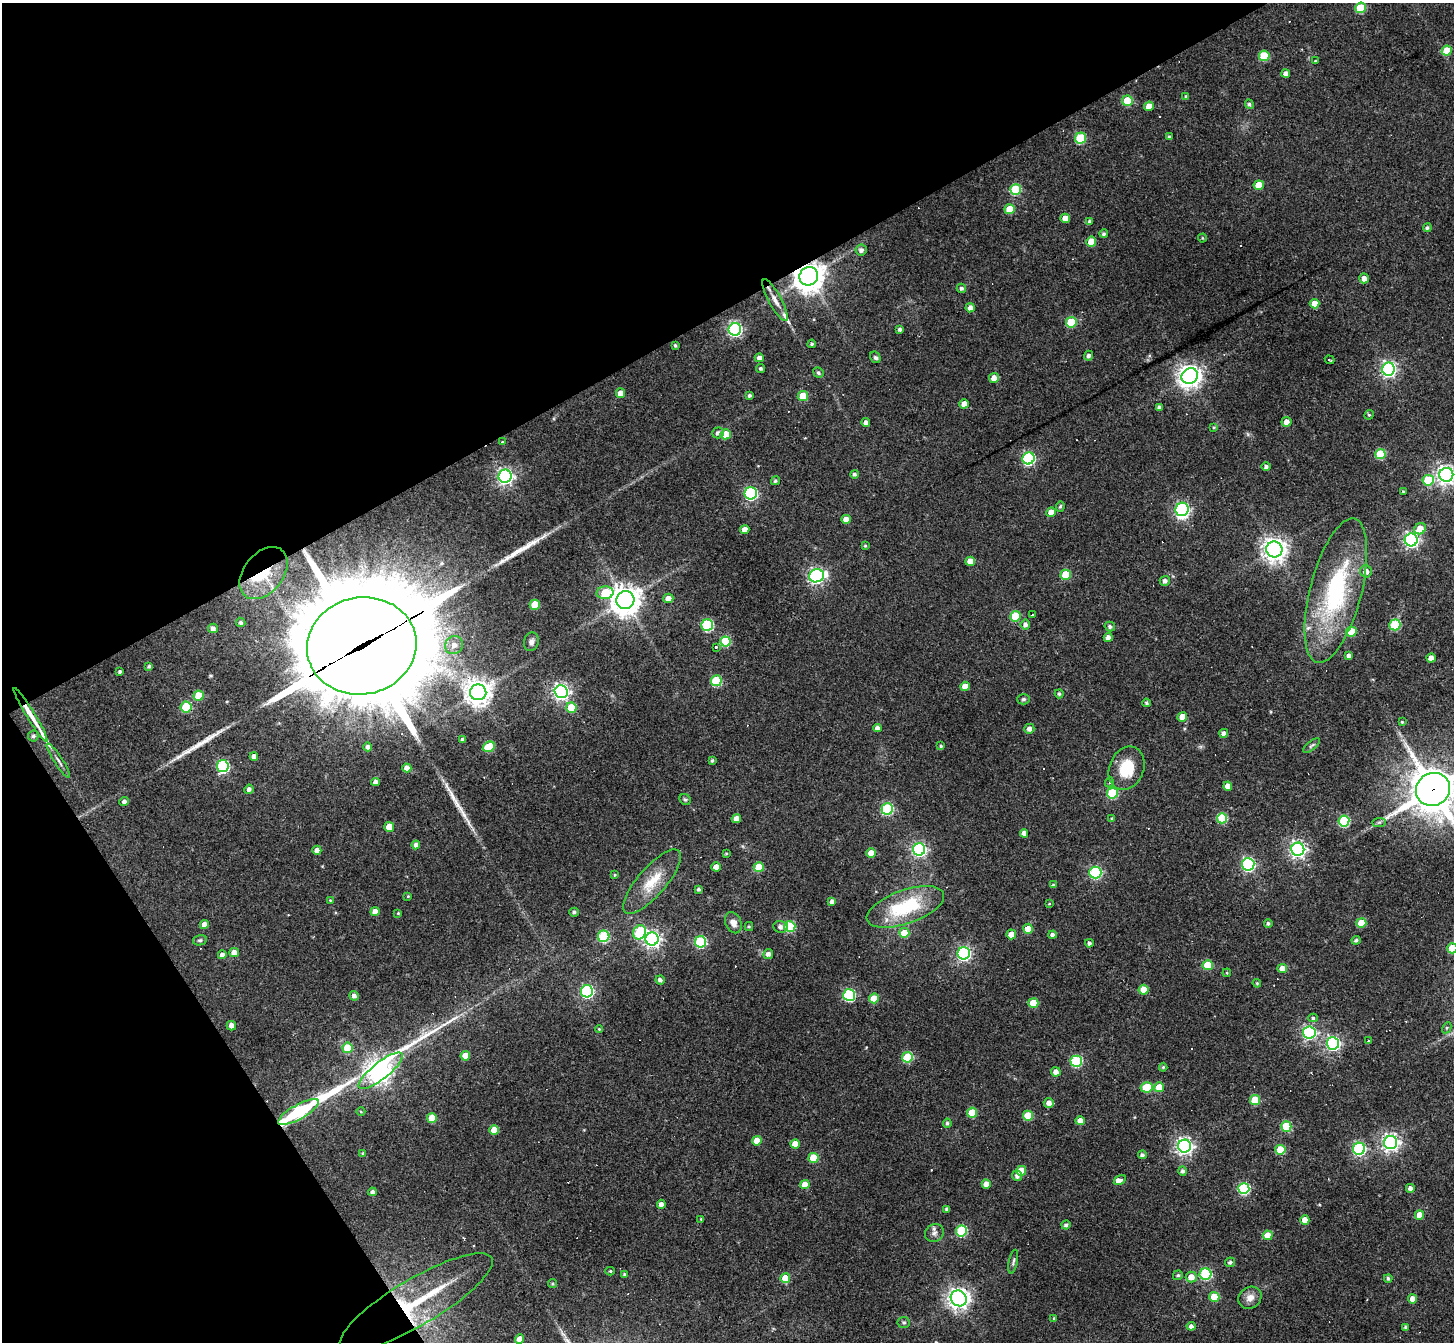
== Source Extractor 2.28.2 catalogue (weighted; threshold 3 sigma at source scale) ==
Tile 5 of 4 x 4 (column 1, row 2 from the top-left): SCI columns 1-1452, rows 2970-4309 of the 5810 x 5801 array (HDU 1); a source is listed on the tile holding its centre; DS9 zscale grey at full resolution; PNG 1456 x 1344 px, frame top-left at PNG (2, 3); each listed source drawn as its Kron ellipse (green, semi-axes under 4 px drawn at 4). Shown black and unused: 30% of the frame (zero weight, under 3 of 4 exposures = <1% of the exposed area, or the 3 px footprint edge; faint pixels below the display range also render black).
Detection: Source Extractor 2.28.2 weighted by HDU 2 'WHT'; one run over the whole footprint, this tile lists its part. Background 0.077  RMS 0.0055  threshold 0.025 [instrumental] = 3 sigma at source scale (4.5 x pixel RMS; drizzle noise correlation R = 1.50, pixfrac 1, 0.05/0.05 arcsec/px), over >= 5 px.
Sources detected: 295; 1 inside a brighter object's white glare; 9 cosmic-ray / hot-pixel residue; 5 long thin detections or spike segments (spike, bleed or trail) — neither listed nor drawn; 4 inside a brighter listed object's ellipse — not listed separately; the other 276 listed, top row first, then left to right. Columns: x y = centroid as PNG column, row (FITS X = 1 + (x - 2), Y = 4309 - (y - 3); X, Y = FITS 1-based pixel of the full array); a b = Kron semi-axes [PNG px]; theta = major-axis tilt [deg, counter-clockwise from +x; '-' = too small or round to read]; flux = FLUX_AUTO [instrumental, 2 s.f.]
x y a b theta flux
1360 8 5 5 - 22
1447 51 5 5 - 11
1264 56 5 5 - 27
1316 61 3 3 - 0.67
1286 74 4 4 - 2.8
1186 96 4 3 - 0.73
1127 101 5 5 - 22
1249 104 5 4 - 1.1
1149 106 5 4 - 6.8
1169 136 4 3 - 0.66
1081 138 5 5 - 34
1259 185 5 5 - 10
1016 190 5 5 - 36
1010 209 5 5 - 12
1065 218 5 4 - 4.4
1089 222 4 4 - 1.1
1427 228 4 4 - 0.92
1104 234 4 4 - 1
1202 238 4 4 - 0.51
1091 242 5 5 - 10
861 250 5 5 - 2
809 276 9 9 - 760
1364 278 5 5 - 4.3
961 288 4 4 - 1.2
775 300 23 6 -61 4.8
1315 304 5 4 - 6.7
970 308 5 4 - 2.9
1071 322 5 5 - 25
735 329 6 6 - 120
900 329 4 4 - 1.2
812 344 4 3 - 0.77
675 345 4 3 - 0.87
1089 356 5 4 - 1.6
875 357 6 5 - 1.2
759 358 4 4 - 2.1
1330 360 5 2 - 0.86
760 368 4 4 - 1
1388 369 6 6 - 160
818 373 5 5 - 1.1
1190 376 8 7 - 460
994 378 5 5 - 4.1
620 393 5 4 - 4.2
749 395 4 4 - 1
803 396 5 5 - 14
964 404 5 4 - 4.3
1159 407 4 4 - 1.6
1369 415 5 4 - 0.72
866 422 4 4 - 2.1
1286 422 5 5 - 4
1214 427 4 3 - 0.6
718 433 5 5 - 1.9
726 434 5 5 - 13
502 442 3 2 - 0.37
1380 454 5 5 - 27
1029 458 6 6 - 89
1266 467 4 4 - 1.5
854 474 4 4 - 1.2
1446 475 7 7 - 270
505 476 6 6 - 190
1428 480 6 5 - 22
775 481 5 4 - 1
1403 492 3 3 - 0.68
751 493 6 6 - 90
1060 506 5 4 - 0.82
1182 509 7 6 - 110
1051 512 5 4 - 5.4
846 519 5 4 - 5.2
745 529 4 4 - 3.9
1420 529 6 5 - 8.1
1411 540 6 6 - 150
865 546 4 3 - 0.6
1274 549 8 8 - 420
970 561 5 4 - 6.5
1366 571 6 6 - 3.5
264 573 29 19 51 24
1066 575 5 5 - 24
816 576 7 6 - 150
1165 581 5 5 - 2
1336 591 74 26 75 72
605 593 8 6 4 19
668 598 5 4 - 3.8
625 600 9 9 - 800
535 605 5 5 - 16
1033 614 4 3 - 3.2
1015 616 5 5 - 20
241 622 5 4 - 1.1
1025 624 5 4 - 2.1
707 625 6 5 - 51
1395 625 5 5 - 35
1110 626 5 4 - 1.4
213 628 5 4 - 2
1351 632 5 5 - 17
1108 637 4 4 - 2.8
725 641 5 5 - 30
531 642 9 7 74 1.9
454 645 9 8 - 4.3
362 646 55 48 11 14000
716 647 4 3 - 1.5
1349 656 4 4 - 2.7
1431 658 4 4 - 4.2
149 666 3 3 - 0.99
120 672 4 3 - 1
716 681 5 5 - 35
965 686 4 4 - 6.6
478 692 8 8 - 590
561 692 6 6 - 190
1059 694 4 4 - 0.91
199 696 5 5 - 16
1023 699 6 5 - 0.97
1146 703 4 4 - 0.9
186 707 5 5 - 27
571 708 5 5 - 14
31 715 31 4 -58 7.9
1182 717 5 5 - 6.9
1402 722 4 4 - 0.62
877 728 4 4 - 2.4
1029 729 5 5 - 2.5
1224 733 4 4 - 2.2
33 736 5 5 - 1.2
463 740 4 4 - 1.8
941 746 4 3 - 0.75
1311 746 10 4 40 1.1
368 747 4 4 - 1.7
489 747 6 5 - 22
254 756 4 4 - 3.2
58 761 20 3 -57 2.1
712 761 3 3 - 0.92
223 766 6 6 - 76
407 768 4 4 - 4.3
1127 768 22 17 67 19
375 782 4 4 - 2.4
1109 782 5 4 - 0.84
1228 786 4 4 - 4.7
249 789 4 4 - 1.7
1433 789 17 16 - 1800
1112 793 5 5 - 39
685 799 6 5 - 0.89
124 801 5 4 - 1.9
887 809 6 5 - 55
1222 818 5 5 - 33
736 819 4 4 - 4.3
1112 819 4 3 - 0.93
1344 821 5 5 - 44
1379 822 7 4 2 1
389 827 5 5 - 10
1024 833 4 4 - 2.8
416 845 4 4 - 2.5
919 849 6 6 - 120
1298 849 6 6 - 190
317 850 4 4 - 3.2
871 853 5 5 - 4.7
726 854 4 3 - 0.58
1248 864 6 6 - 100
716 867 4 4 - 5
759 867 5 5 - 14
1095 872 6 6 - 69
615 875 4 4 - 0.56
652 882 40 14 49 16
1053 885 4 3 - 0.78
699 889 4 4 - 0.96
408 896 3 3 - 0.51
330 900 4 3 - 0.42
832 901 4 4 - 2
1049 904 4 2 - 0.38
905 907 40 17 19 39
375 912 4 4 - 4.3
574 912 5 4 - 1.3
398 913 3 3 - 0.51
733 923 11 7 -65 3.7
1268 923 4 4 - 1.1
1361 923 5 5 - 13
204 925 4 4 - 4.4
749 926 4 4 - 0.68
790 926 5 5 - 34
780 927 7 5 -4 2.1
1028 929 5 5 - 11
639 932 7 6 - 29
904 933 5 5 - 13
1011 934 5 4 - 5.5
1052 935 4 4 - 2.1
604 936 6 5 - 44
652 939 6 6 - 200
200 940 7 5 13 1
1356 940 4 4 - 1.2
700 942 5 5 - 57
1089 943 4 4 - 1.5
1452 948 5 5 - 17
234 952 4 4 - 4.7
964 953 6 6 - 110
768 954 5 5 - 2.2
222 955 4 4 - 2.2
1208 965 5 5 - 19
1282 968 5 4 - 6.4
1227 973 4 3 - 0.5
660 980 4 4 - 1.8
1257 983 4 4 - 0.53
1144 990 5 5 - 11
587 991 6 6 - 100
849 995 6 6 - 67
354 996 5 4 - 2.1
874 998 5 5 - 12
1033 1003 5 5 - 16
1313 1018 5 4 - 0.92
231 1026 5 4 - 3.2
1447 1028 6 4 61 0.79
599 1029 4 3 - 0.45
1309 1032 6 6 - 110
1368 1040 2 2 - 0.6
1333 1043 6 6 - 130
347 1048 5 5 - 17
465 1056 5 4 - 8.9
907 1057 5 5 - 30
1076 1061 6 5 - 57
1163 1067 4 4 - 0.71
381 1071 27 8 38 430
1056 1072 5 4 - 3.5
1147 1087 6 5 - 23
1159 1087 5 5 - 10
1255 1100 5 5 - 21
1049 1103 5 5 - 3
298 1112 23 7 29 47
361 1112 4 3 - 0.46
972 1113 5 5 - 17
1028 1116 5 5 - 17
432 1118 5 5 - 13
1080 1121 4 4 - 4.7
947 1123 5 4 - 1.1
1286 1126 5 5 - 27
494 1130 5 5 - 9.3
757 1141 5 4 - 8.8
1391 1142 6 6 - 220
795 1144 5 4 - 6
1185 1146 6 6 - 210
1359 1149 6 6 - 86
1280 1150 5 5 - 23
363 1153 4 3 - 0.57
1142 1155 4 4 - 1.2
813 1158 5 5 - 18
1021 1171 5 5 - 13
1183 1171 5 4 - 1.4
1017 1176 5 5 - 1.8
1120 1180 6 4 31 8.9
805 1184 5 4 - 7
986 1184 4 4 - 4.4
1410 1188 4 4 - 2
1244 1189 6 5 - 56
372 1192 4 4 - 1.8
661 1204 4 4 - 2.9
947 1209 4 4 - 1.4
1419 1215 5 4 - 8.1
701 1219 3 3 - 0.57
1305 1220 4 4 - 6.5
1066 1225 4 4 - 1.3
961 1231 5 5 - 43
934 1233 9 8 - 2.4
1268 1235 5 5 - 10
1013 1262 12 4 78 1.3
1230 1262 5 5 - 1.2
610 1271 5 4 - 0.76
624 1274 4 3 - 0.69
1205 1274 6 5 - 55
1178 1275 5 4 - 1
1191 1277 5 5 - 5.6
785 1278 5 5 - 10
1388 1278 4 4 - 1.1
552 1284 4 4 - 0.73
1214 1297 5 5 - 19
959 1298 8 7 - 360
1250 1298 12 10 35 4.3
1413 1299 4 4 - 5.6
416 1302 87 23 31 53
1054 1318 4 3 - 0.61
904 1322 6 5 - 1
1191 1326 4 4 - 2.4
1406 1327 4 4 - 1.3
520 1339 4 4 - 5.3
Overlapping masked pixels (flux is a lower limit): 8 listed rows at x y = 809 276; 1411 540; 264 573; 362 646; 186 707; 31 715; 1433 789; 416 1302
Isophote crosses this tile's border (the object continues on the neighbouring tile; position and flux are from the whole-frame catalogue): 3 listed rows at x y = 1446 475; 1433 789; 1452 948